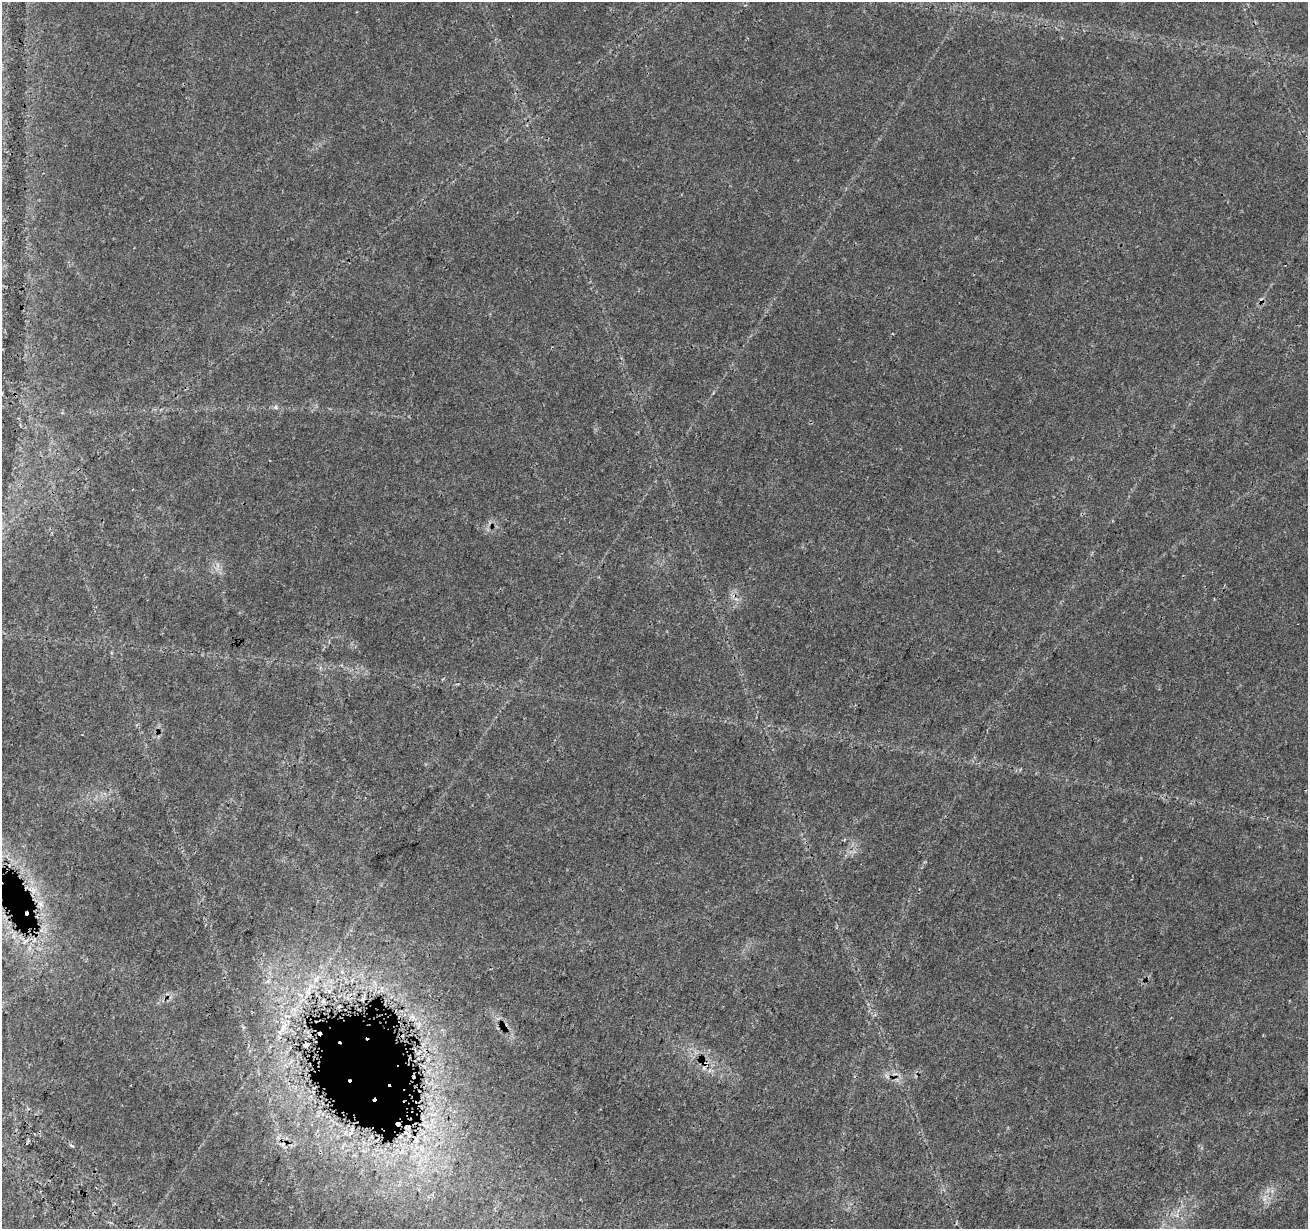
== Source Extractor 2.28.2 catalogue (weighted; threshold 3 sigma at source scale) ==
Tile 7 of 4 x 4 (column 3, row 2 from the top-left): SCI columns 2624-3929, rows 2736-3962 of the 5237 x 5409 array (HDU 1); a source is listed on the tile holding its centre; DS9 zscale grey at full resolution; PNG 1310 x 1231 px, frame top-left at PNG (2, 2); no overlay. Shown black and unused: <1% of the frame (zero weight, under 3 of 4 exposures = <1% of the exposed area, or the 3 px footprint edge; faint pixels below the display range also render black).
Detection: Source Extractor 2.28.2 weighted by HDU 2 'WHT'; one run over the whole footprint, this tile lists its part. Background 0.0274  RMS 0.0023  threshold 0.0105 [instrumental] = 3 sigma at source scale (4.5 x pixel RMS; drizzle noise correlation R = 1.50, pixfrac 1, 0.0396/0.0396 arcsec/px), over >= 5 px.
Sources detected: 13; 5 cosmic-ray / hot-pixel residue — not listed; the other 8 listed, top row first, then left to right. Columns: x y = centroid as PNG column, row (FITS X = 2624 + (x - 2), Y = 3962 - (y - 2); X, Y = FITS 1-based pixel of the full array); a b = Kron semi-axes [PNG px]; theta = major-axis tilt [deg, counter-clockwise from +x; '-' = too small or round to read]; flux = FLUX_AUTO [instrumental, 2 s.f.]
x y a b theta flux
33 890 9 6 -81 1.1
40 904 10 6 -28 1.1
316 979 14 4 53 1.2
308 991 14 8 76 2
323 1001 7 4 -83 0.4
283 1028 15 6 67 1.7
416 1140 7 6 - 0.71
282 1144 10 5 3 0.9